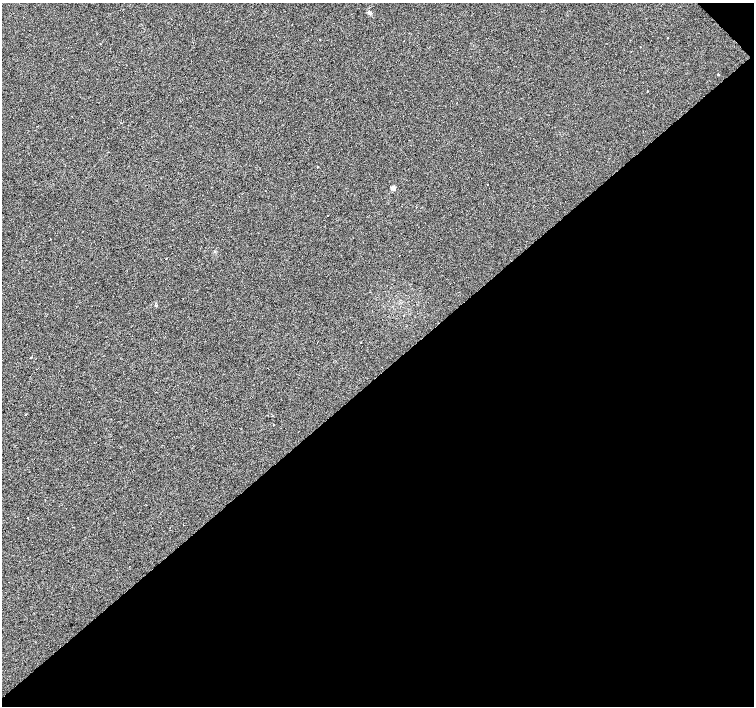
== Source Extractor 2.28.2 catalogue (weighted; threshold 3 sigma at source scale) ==
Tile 12 of 4 x 4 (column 4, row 3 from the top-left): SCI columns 4511-6014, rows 1582-2989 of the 6070 x 6041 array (HDU 1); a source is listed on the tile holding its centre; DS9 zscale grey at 2 x 2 block average (1 PNG px = mean of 2 x 2 image px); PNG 756 x 708 px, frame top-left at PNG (2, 3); no overlay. Shown black and unused: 47% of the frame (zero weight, under 2 of 3 exposures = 3% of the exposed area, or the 3 px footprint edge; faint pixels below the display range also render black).
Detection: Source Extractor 2.28.2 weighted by HDU 2 'WHT'; one run over the whole footprint, this tile lists its part. Background 0.0238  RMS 0.013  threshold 0.0577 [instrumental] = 3 sigma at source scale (4.5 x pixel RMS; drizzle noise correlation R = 1.50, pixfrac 1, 0.0396/0.0396 arcsec/px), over >= 5 px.
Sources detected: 19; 1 cosmic-ray / hot-pixel residue — not listed; the other 18 listed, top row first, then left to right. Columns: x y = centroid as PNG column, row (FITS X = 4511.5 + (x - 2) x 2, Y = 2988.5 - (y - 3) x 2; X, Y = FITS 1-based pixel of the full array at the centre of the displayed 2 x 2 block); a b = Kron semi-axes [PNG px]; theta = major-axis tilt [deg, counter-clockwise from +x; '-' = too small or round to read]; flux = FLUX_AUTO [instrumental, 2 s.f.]
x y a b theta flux
369 12 4 3 - 4.3
667 38 2 2 - 1.5
320 39 2 2 - 2.6
100 44 2 2 - 7.2
640 47 2 2 - 1.4
718 75 2 2 - 75
647 91 2 2 - 6.1
317 167 2 2 - 4.3
488 185 2 2 - 1.2
393 188 3 3 - 28
327 215 2 2 - 4.6
50 239 2 2 - 0.87
166 259 2 2 - 2.7
403 316 2 2 - 2.3
382 367 2 2 - 3.1
26 414 2 2 - 11
273 425 2 2 - 6
183 525 2 2 - 4.6
Diffuse or blended objects may show on this block-average render without a row.